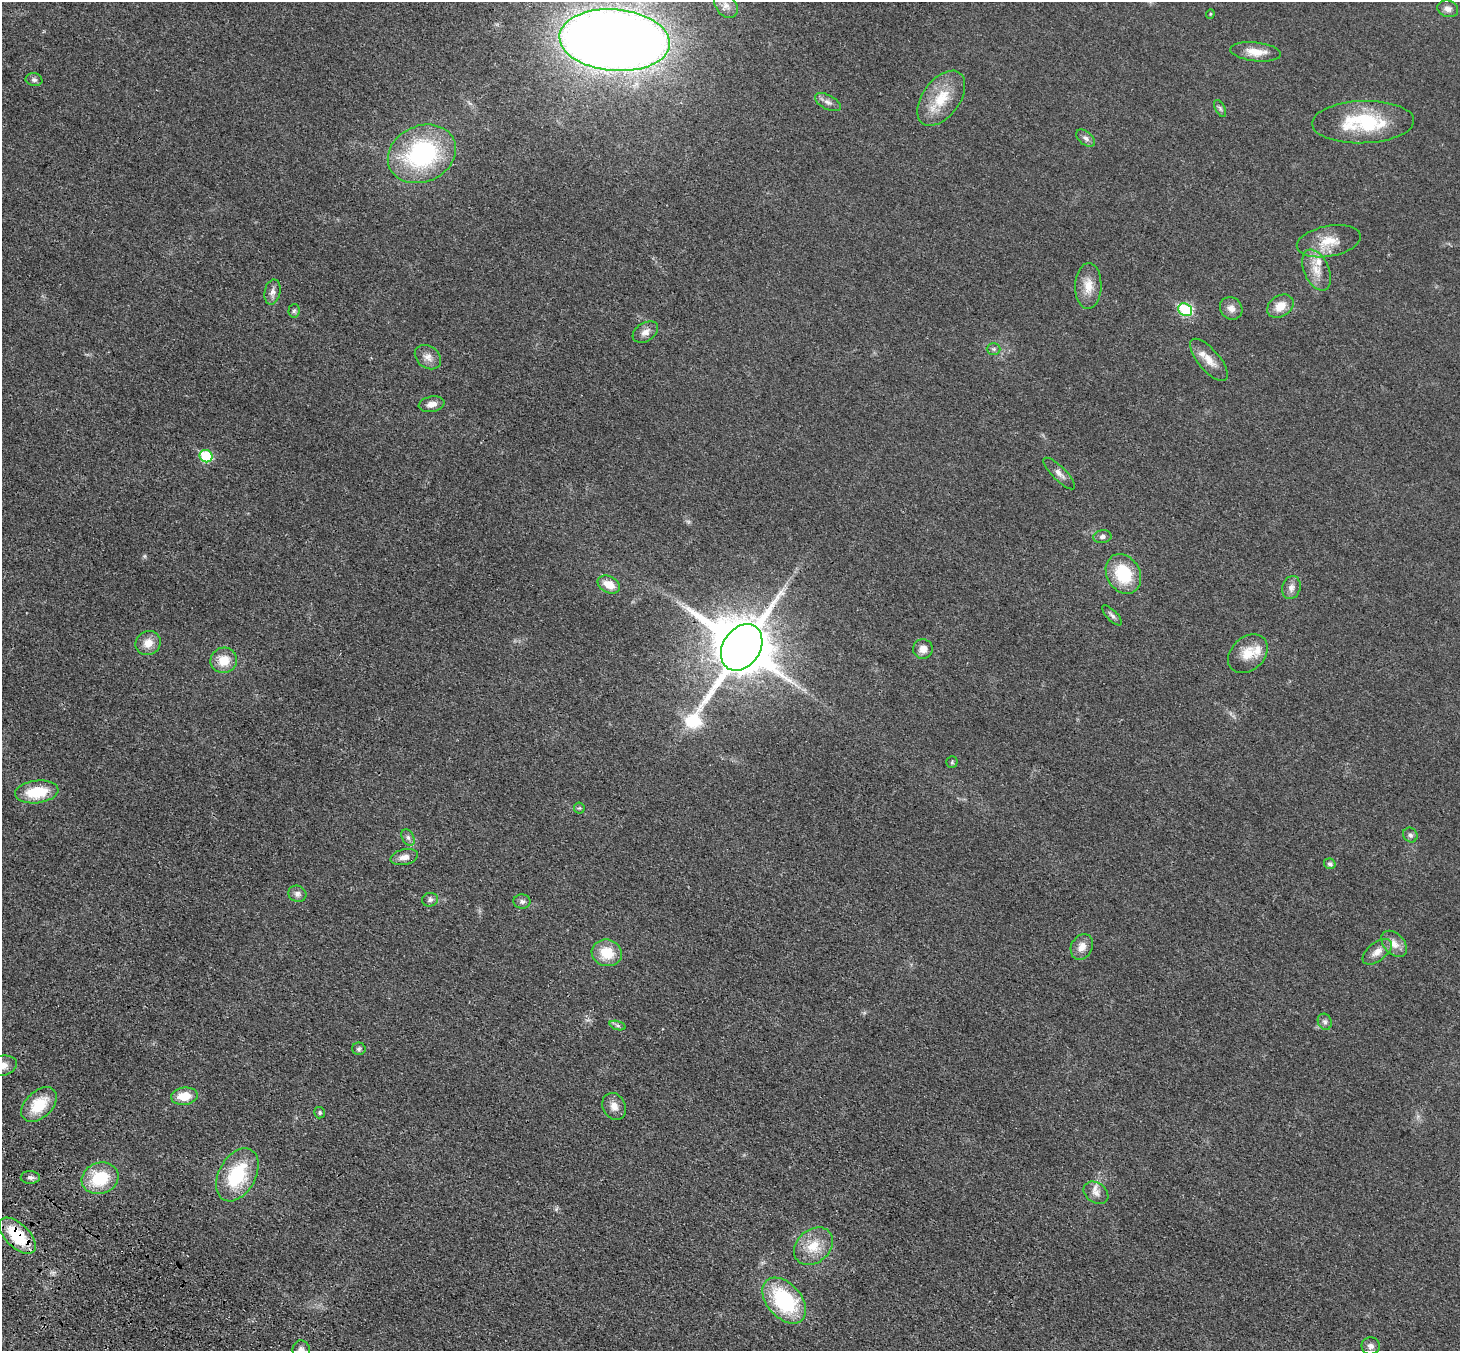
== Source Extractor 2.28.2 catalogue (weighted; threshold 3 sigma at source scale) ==
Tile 7 of 4 x 4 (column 3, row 2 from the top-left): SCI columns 2994-4451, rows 2951-4299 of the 5990 x 6038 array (HDU 1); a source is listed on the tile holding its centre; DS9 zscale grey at full resolution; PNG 1462 x 1353 px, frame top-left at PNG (2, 2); each listed source drawn as its Kron ellipse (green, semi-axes under 4 px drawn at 4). Shown black and unused: <1% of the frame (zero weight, under 3 of 4 exposures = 6% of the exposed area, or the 3 px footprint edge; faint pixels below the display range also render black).
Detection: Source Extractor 2.28.2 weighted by HDU 2 'WHT'; one run over the whole footprint, this tile lists its part. Background 0.0191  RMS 0.004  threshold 0.018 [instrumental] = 3 sigma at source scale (4.5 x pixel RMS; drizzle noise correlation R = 1.50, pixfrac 1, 0.05/0.05 arcsec/px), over >= 5 px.
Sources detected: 73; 1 too faint to see at this stretch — neither listed nor drawn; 4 inside a brighter listed object's ellipse — not listed separately; the other 68 listed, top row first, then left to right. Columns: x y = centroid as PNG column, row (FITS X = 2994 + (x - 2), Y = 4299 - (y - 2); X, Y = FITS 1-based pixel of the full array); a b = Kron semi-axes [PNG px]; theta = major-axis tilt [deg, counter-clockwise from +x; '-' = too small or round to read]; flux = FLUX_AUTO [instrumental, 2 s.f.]
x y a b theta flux
726 5 14 10 -51 3
1448 9 10 8 -19 2.1
1210 14 4 4 - 0.44
614 40 55 31 -5 830
1256 52 25 9 -6 6
34 80 8 6 -11 1.2
941 98 31 18 54 13
828 102 14 7 -28 1.8
1220 108 9 5 -63 0.95
1363 122 51 21 2 28
1086 138 11 6 -38 1.6
422 154 35 28 24 54
1329 241 32 15 11 9.4
1317 270 22 12 -66 6.3
1088 286 23 13 89 6.3
272 292 12 8 78 2
1280 306 14 10 33 5.4
1231 308 12 10 -46 2.7
1185 310 7 6 - 28
294 311 6 5 - 0.81
645 332 14 9 31 2.6
994 349 7 6 - 0.84
428 357 14 11 -37 3
1209 360 26 10 -50 5.3
432 404 13 7 11 2.9
206 456 7 6 - 21
1059 474 21 6 -45 2.5
1102 537 9 6 9 1.2
1123 574 21 16 -60 17
609 584 12 8 -26 5.6
1291 588 12 9 73 2.3
1112 615 13 5 -46 1.3
148 643 13 11 32 4.5
742 647 25 18 57 3300
923 649 10 9 - 3.1
1248 654 22 16 42 7.2
224 660 13 12 - 7.6
952 762 5 5 - 0.63
37 792 22 11 7 14
579 808 5 5 - 0.6
1410 835 8 6 -49 1.2
408 838 9 6 -63 1.2
404 857 14 7 13 2.6
1330 864 6 5 - 1.3
297 894 9 8 - 1.8
430 900 8 6 17 1.3
522 901 8 7 - 1.3
1394 944 15 10 -47 3.8
1082 947 13 10 62 3.7
1377 952 17 9 38 3.7
607 953 15 13 -17 10
1325 1022 8 6 -65 1.2
618 1026 8 4 -19 0.79
359 1049 7 6 - 0.92
2 1066 15 10 12 4
184 1096 13 8 7 7
39 1104 21 13 44 12
614 1106 14 11 -61 3.2
320 1113 5 5 - 0.72
237 1175 28 18 61 25
30 1177 9 6 -1 1.3
100 1178 19 15 17 17
1096 1193 13 10 -34 2.9
17 1236 23 12 -44 20
813 1246 21 16 40 9.1
784 1301 26 17 -48 35
1371 1346 9 8 - 1.7
301 1350 10 8 -82 2.3
Overlapping masked pixels (flux is a lower limit): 2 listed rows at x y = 742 647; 17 1236
Isophote crosses this tile's border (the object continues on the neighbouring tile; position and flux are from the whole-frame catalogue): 2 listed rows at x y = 2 1066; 301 1350